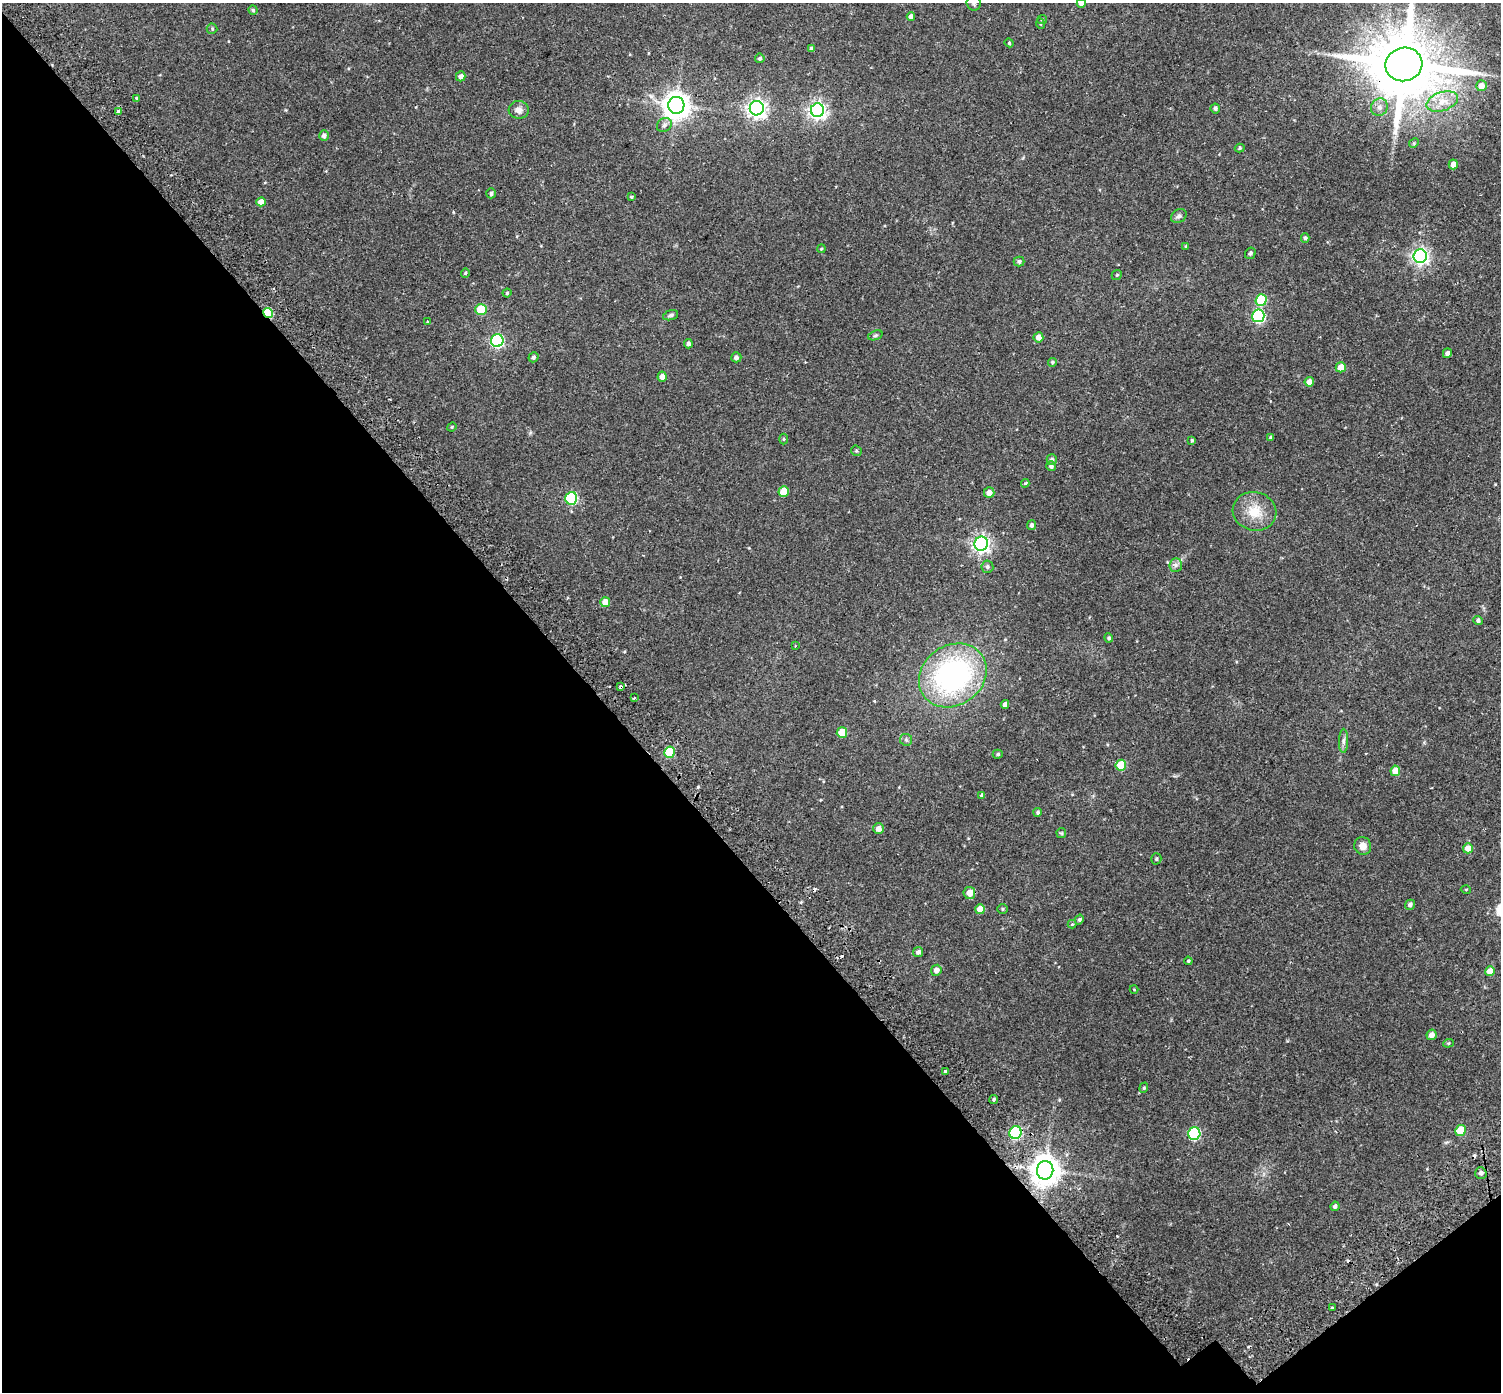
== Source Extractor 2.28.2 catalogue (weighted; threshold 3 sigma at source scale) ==
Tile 14 of 4 x 4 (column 2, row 4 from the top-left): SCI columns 1570-3068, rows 241-1630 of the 6143 x 6102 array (HDU 1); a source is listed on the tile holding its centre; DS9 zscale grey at full resolution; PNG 1503 x 1394 px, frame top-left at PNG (2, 3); each listed source drawn as its Kron ellipse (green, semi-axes under 4 px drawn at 4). Shown black and unused: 41% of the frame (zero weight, under 2 of 3 exposures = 5% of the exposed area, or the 3 px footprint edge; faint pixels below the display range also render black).
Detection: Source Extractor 2.28.2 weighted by HDU 2 'WHT'; one run over the whole footprint, this tile lists its part. Background 0.0598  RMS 0.0046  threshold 0.0206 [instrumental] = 3 sigma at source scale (4.5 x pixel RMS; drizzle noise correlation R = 1.50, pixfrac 1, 0.0396/0.0396 arcsec/px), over >= 5 px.
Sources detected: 125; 6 cosmic-ray / hot-pixel residue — neither listed nor drawn; the other 119 listed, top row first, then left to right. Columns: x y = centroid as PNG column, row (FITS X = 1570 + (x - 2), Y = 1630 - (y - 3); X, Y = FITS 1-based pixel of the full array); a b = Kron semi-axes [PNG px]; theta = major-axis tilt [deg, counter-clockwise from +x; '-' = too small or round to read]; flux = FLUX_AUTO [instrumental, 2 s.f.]
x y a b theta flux
974 3 7 7 - 1.1
1081 3 4 4 - 2.1
253 10 4 4 - 0.54
911 17 4 4 - 1.8
1042 20 5 4 - 0.48
1041 24 5 3 - 0.42
212 29 5 5 - 0.55
1009 43 4 4 - 0.44
811 49 4 4 - 1.1
760 58 5 4 - 0.76
1404 64 18 16 17 4000
461 76 5 4 - 1.9
1481 86 5 5 - 3
136 98 4 3 - 0.4
1442 101 16 9 19 5.6
676 105 8 8 - 420
1379 107 9 8 - 2.1
757 108 7 7 - 180
1215 108 5 5 - 0.94
519 110 10 9 - 2.5
817 110 7 6 - 140
118 112 4 3 - 18
664 125 8 6 35 1.4
324 136 5 5 - 1.5
1414 143 5 4 - 0.46
1240 148 5 4 - 0.55
1453 164 5 4 - 3
491 193 5 4 - 0.92
631 197 4 3 - 0.43
261 202 5 4 - 3.6
1179 216 8 6 32 1.1
1305 238 4 4 - 0.61
1186 246 4 3 - 0.36
821 249 4 3 - 0.37
1250 253 6 5 - 0.97
1420 256 7 6 - 140
1019 261 5 5 - 0.95
465 273 4 4 - 0.5
1117 275 5 4 - 0.56
507 293 4 4 - 0.52
1261 300 6 5 - 18
481 310 6 5 - 13
268 313 5 4 - 18
671 315 8 5 17 0.83
1258 316 6 6 - 59
427 322 3 3 - 1.7
875 335 7 4 20 0.77
1038 337 5 5 - 2.9
497 341 6 6 - 65
688 344 4 4 - 1.2
1447 353 5 4 - 1.4
533 357 5 4 - 0.95
736 357 5 5 - 1.2
1052 362 4 4 - 0.59
1341 367 5 5 - 5.6
662 377 5 4 - 2.7
1309 382 5 4 - 3.3
452 427 5 4 - 0.42
1271 437 3 3 - 0.78
784 439 5 3 - 0.46
1192 440 4 4 - 0.55
856 451 5 5 - 0.61
1052 459 5 5 - 0.98
1051 466 5 5 - 1.2
1025 483 4 3 - 0.59
784 491 5 5 - 7.5
989 493 5 5 - 2.8
571 498 6 6 - 42
1255 511 22 19 -16 9.6
1031 525 5 4 - 1
981 544 7 6 - 150
1176 565 7 6 - 1.3
987 567 6 6 - 1.1
605 602 5 5 - 4.5
1478 620 5 4 - 0.89
1109 638 4 4 - 0.76
795 646 3 2 - 0.39
953 675 36 30 35 87
621 687 3 3 - 4.6
634 698 3 2 - 0.8
1005 704 4 4 - 1.3
842 732 5 5 - 10
906 740 6 6 - 0.85
1343 741 12 4 90 1.4
670 752 6 5 - 16
998 754 5 4 - 0.63
1121 765 5 5 - 12
1395 771 5 5 - 4.9
982 795 4 4 - 0.82
1038 812 4 4 - 0.7
878 829 5 5 - 2.7
1061 833 5 5 - 0.47
1363 846 9 8 - 3.2
1468 848 5 5 - 3.5
1156 859 6 5 - 0.66
1466 889 5 3 - 0.38
969 893 6 6 - 3.8
1410 905 5 4 - 1.3
980 909 5 5 - 5.4
1003 909 5 4 - 0.53
1079 920 5 4 - 0.66
1072 924 4 4 - 0.38
918 952 5 5 - 1.3
1188 961 4 3 - 0.45
936 970 5 5 - 2.2
1490 971 5 5 - 5.1
1134 989 4 3 - 0.32
1431 1035 5 4 - 2.3
1448 1043 5 4 - 0.55
945 1071 4 3 - 3.3
1144 1088 5 4 - 0.48
994 1099 4 4 - 0.65
1461 1130 5 5 - 9.9
1015 1133 6 6 - 45
1194 1134 6 6 - 44
1045 1170 9 8 - 600
1481 1173 6 5 - 1.5
1335 1206 5 4 - 1.1
1332 1308 3 3 - 0.99
Overlapping masked pixels (flux is a lower limit): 3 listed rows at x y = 1404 64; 268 313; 621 687
Isophote crosses this tile's border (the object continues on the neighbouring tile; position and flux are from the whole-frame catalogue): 3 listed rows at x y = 974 3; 1081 3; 1404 64